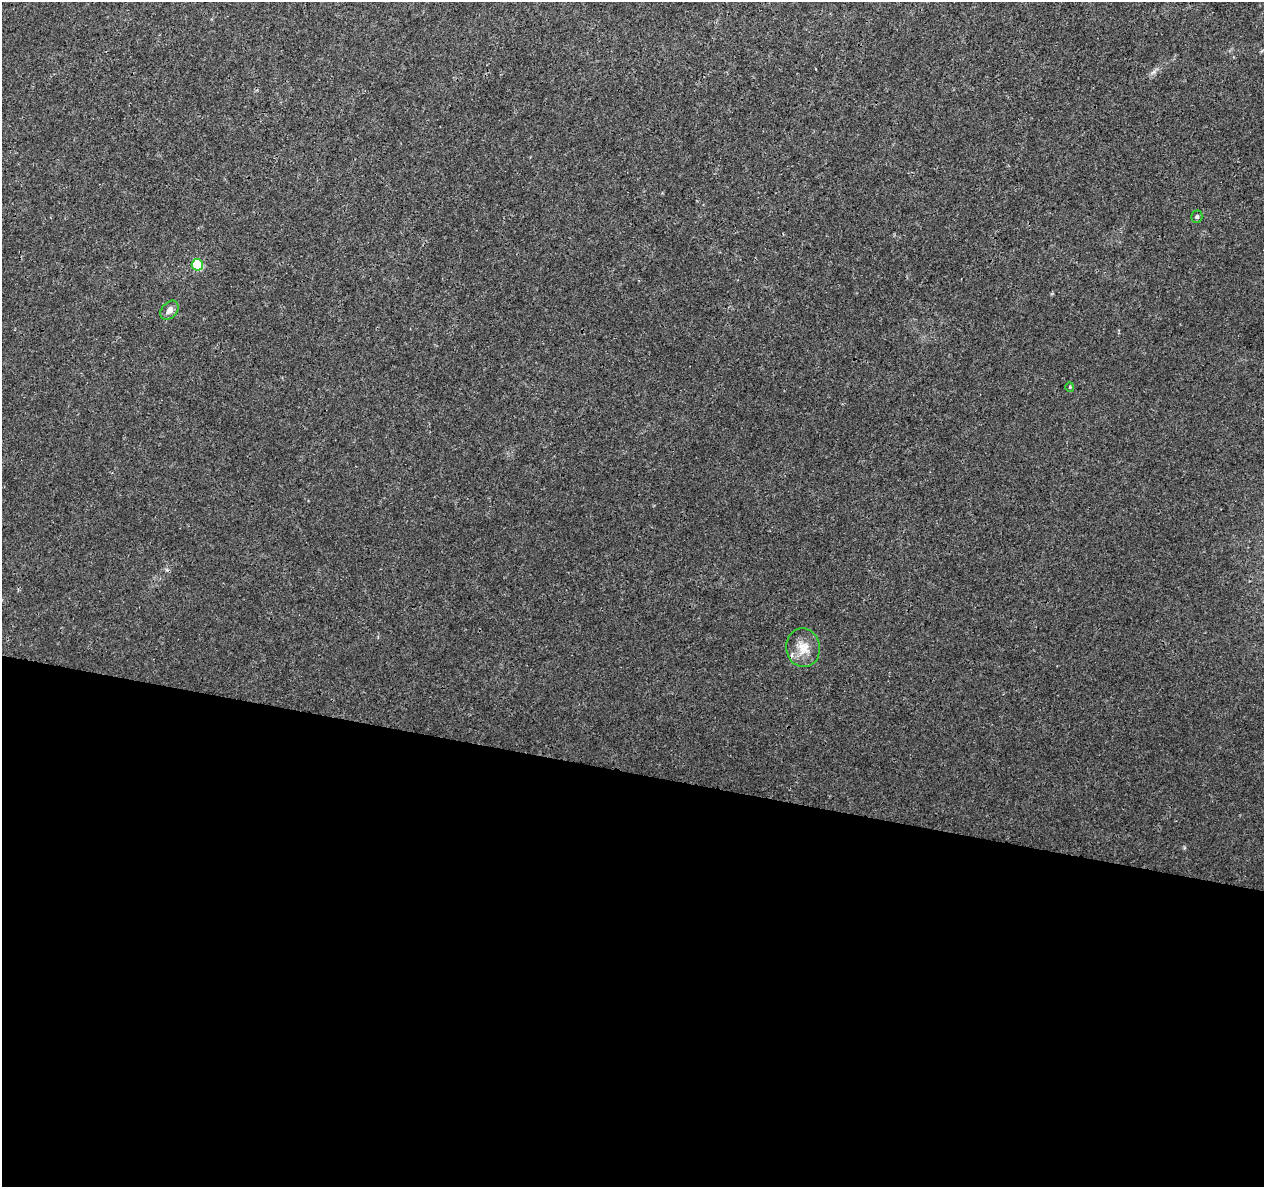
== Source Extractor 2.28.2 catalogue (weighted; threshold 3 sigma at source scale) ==
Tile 14 of 4 x 4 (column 2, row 4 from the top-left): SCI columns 1264-2525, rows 226-1410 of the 5060 x 5251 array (HDU 1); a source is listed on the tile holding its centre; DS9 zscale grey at full resolution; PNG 1266 x 1189 px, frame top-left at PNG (2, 2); each listed source drawn as its Kron ellipse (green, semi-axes under 4 px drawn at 4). Shown black and unused: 35% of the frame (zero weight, under 3 of 4 exposures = <1% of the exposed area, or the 3 px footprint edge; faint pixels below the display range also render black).
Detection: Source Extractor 2.28.2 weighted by HDU 2 'WHT'; one run over the whole footprint, this tile lists its part. Background 0.00727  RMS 0.0015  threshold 0.00661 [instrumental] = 3 sigma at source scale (4.5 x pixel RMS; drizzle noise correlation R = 1.50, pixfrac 1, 0.0396/0.0396 arcsec/px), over >= 5 px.
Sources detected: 5; all 5 listed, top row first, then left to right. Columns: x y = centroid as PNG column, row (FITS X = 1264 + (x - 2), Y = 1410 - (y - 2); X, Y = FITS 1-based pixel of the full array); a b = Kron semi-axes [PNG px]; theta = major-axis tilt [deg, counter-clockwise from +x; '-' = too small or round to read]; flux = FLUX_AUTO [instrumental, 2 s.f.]
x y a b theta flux
1197 217 6 5 - 0.28
197 265 5 5 - 11
170 310 11 7 49 0.85
1070 387 5 4 - 0.16
803 648 19 17 -80 2.4